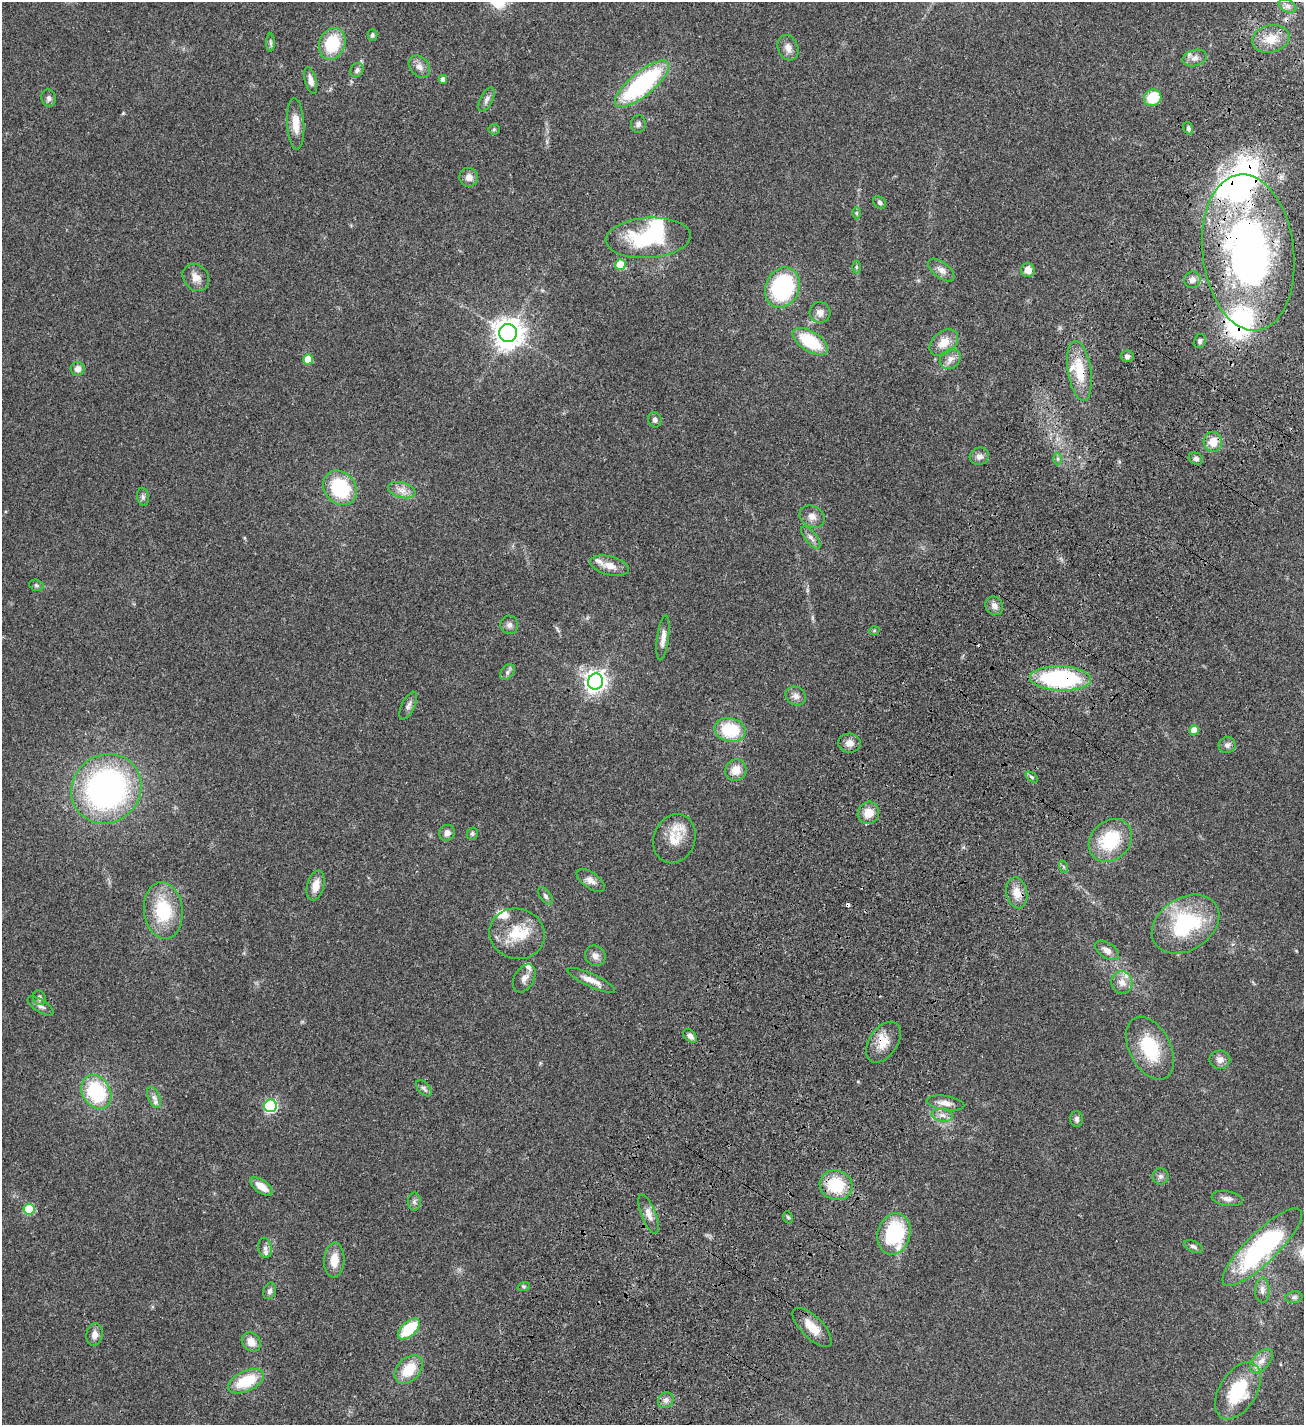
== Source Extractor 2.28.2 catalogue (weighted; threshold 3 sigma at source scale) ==
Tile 10 of 4 x 4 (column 2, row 3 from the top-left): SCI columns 1686-2987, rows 1631-3053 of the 6104 x 6102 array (HDU 1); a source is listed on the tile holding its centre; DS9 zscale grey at full resolution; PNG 1306 x 1427 px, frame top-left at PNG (2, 2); each listed source drawn as its Kron ellipse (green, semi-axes under 4 px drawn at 4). Shown black and unused: <1% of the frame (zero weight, under 3 of 4 exposures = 13% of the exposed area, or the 3 px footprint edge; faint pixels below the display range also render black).
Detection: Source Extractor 2.28.2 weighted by HDU 2 'WHT'; one run over the whole footprint, this tile lists its part. Background 0.0821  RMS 0.0062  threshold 0.0277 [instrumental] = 3 sigma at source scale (4.5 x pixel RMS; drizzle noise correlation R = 1.50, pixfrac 1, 0.05/0.05 arcsec/px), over >= 5 px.
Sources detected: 140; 3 inside a brighter object's white glare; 3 cosmic-ray / hot-pixel residue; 1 long thin detection or spike segment (spike, bleed or trail) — neither listed nor drawn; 7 inside a brighter listed object's ellipse — not listed separately; the other 126 listed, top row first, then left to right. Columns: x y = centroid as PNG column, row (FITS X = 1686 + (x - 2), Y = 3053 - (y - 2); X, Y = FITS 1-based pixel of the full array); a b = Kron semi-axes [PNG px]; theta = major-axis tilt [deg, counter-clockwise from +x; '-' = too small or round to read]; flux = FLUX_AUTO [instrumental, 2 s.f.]
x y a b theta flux
1288 6 9 6 -26 2.1
372 35 6 5 - 1.2
1271 39 19 13 13 9.1
270 43 9 4 -89 1.2
332 44 16 13 68 26
788 48 13 10 -69 4.1
1195 58 12 8 15 3.1
419 67 12 9 -49 3.7
357 70 7 6 - 1.9
443 79 4 4 - 2.9
311 80 14 5 -75 3.4
642 84 34 12 40 79
49 98 9 7 -74 1.9
1153 98 9 8 - 16
486 99 13 6 63 2.3
296 124 26 8 -87 8
638 124 9 7 86 1.9
1188 128 6 4 -72 1.1
494 129 5 5 - 0.9
469 177 9 9 - 3.7
880 202 7 5 -47 1.2
857 213 6 4 -90 0.82
648 238 42 20 4 46
1248 252 78 45 -83 250
620 265 5 5 - 16
856 267 6 4 -90 0.78
941 270 15 8 -38 3.5
1028 270 7 7 - 5.3
196 277 14 12 -50 5.1
1192 280 8 8 - 3
782 288 21 17 67 57
820 312 10 10 - 4.1
508 333 9 9 - 810
810 341 20 10 -32 27
1200 341 7 6 - 1.5
944 342 16 11 38 7.9
1127 356 6 6 - 1.9
308 359 5 5 - 11
950 359 11 9 43 3.7
78 369 7 7 - 3
1079 371 30 11 -81 17
655 420 7 6 - 1.7
1213 442 10 9 - 7.8
979 456 10 8 24 2.9
1057 459 6 4 90 0.87
1196 459 7 6 - 1.8
340 488 18 15 -48 36
402 490 14 7 -15 4.3
143 497 9 6 -80 1.6
812 517 13 10 -31 4
811 537 13 5 -51 2.6
610 566 20 9 -15 6.4
36 585 7 5 -16 1.1
994 606 10 8 -52 3.2
509 625 9 8 - 2.4
874 631 5 3 - 0.57
663 638 22 6 83 4.6
507 672 9 6 53 1.7
1060 678 30 12 -2 77
595 682 8 7 - 370
796 696 11 9 -33 3
408 706 15 6 64 2.7
730 730 16 12 -11 25
1194 730 5 5 - 8.4
849 743 11 9 -4 4
1227 745 8 8 - 2.3
736 770 11 10 - 7.3
1032 777 7 4 -36 1
106 789 36 33 43 170
868 813 11 10 - 7.5
447 833 8 7 - 3
472 834 6 5 - 1.2
674 839 25 20 69 13
1110 840 23 19 44 29
1064 867 6 4 -71 0.81
590 880 16 8 -35 3.6
316 885 15 8 74 6.6
1017 893 15 10 -79 7
545 896 10 5 -54 1.5
163 910 28 19 -83 29
1185 924 36 26 33 51
517 934 28 25 -16 20
1107 950 13 7 -32 3.4
595 956 11 10 - 3.2
524 978 15 9 60 3.6
591 980 26 6 -25 6.3
1122 982 11 10 - 4.8
39 998 7 6 - 1.9
41 1006 15 6 -33 2.4
690 1036 8 5 -45 2.6
883 1042 23 14 56 9.6
1150 1048 34 20 -62 29
1220 1060 10 9 - 3.4
424 1088 9 5 -48 1.6
96 1092 18 14 -59 42
154 1098 11 5 -65 2.5
945 1103 19 7 -8 4.8
270 1106 6 6 - 75
942 1115 11 6 -10 3
1077 1119 8 6 -89 1.6
1160 1176 8 8 - 2
836 1185 16 14 -17 24
262 1186 13 6 -36 7.6
1227 1199 16 7 -9 3.4
414 1202 9 6 -90 1.7
29 1209 5 5 - 27
649 1214 21 7 -68 4.6
788 1217 6 4 -64 0.89
894 1234 21 16 75 45
1193 1246 10 5 -24 1.8
1262 1247 53 15 44 98
265 1248 10 6 -80 2.5
334 1260 17 10 86 8.2
524 1286 6 4 19 0.96
1262 1290 12 7 -90 2.9
270 1291 8 6 67 1.8
1294 1297 9 5 10 1.5
812 1327 25 11 -45 9.8
409 1329 13 7 42 24
95 1334 11 8 82 3.9
251 1342 10 8 -46 5.2
1261 1361 14 8 47 4.5
409 1369 16 11 46 16
246 1381 19 10 25 21
1238 1391 31 18 58 34
666 1400 8 7 - 2.4
Overlapping masked pixels (flux is a lower limit): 6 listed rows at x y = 1248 252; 1079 371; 1060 678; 883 1042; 836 1185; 1262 1247
Isophote crosses this tile's border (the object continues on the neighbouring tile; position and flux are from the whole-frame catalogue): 1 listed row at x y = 1262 1247